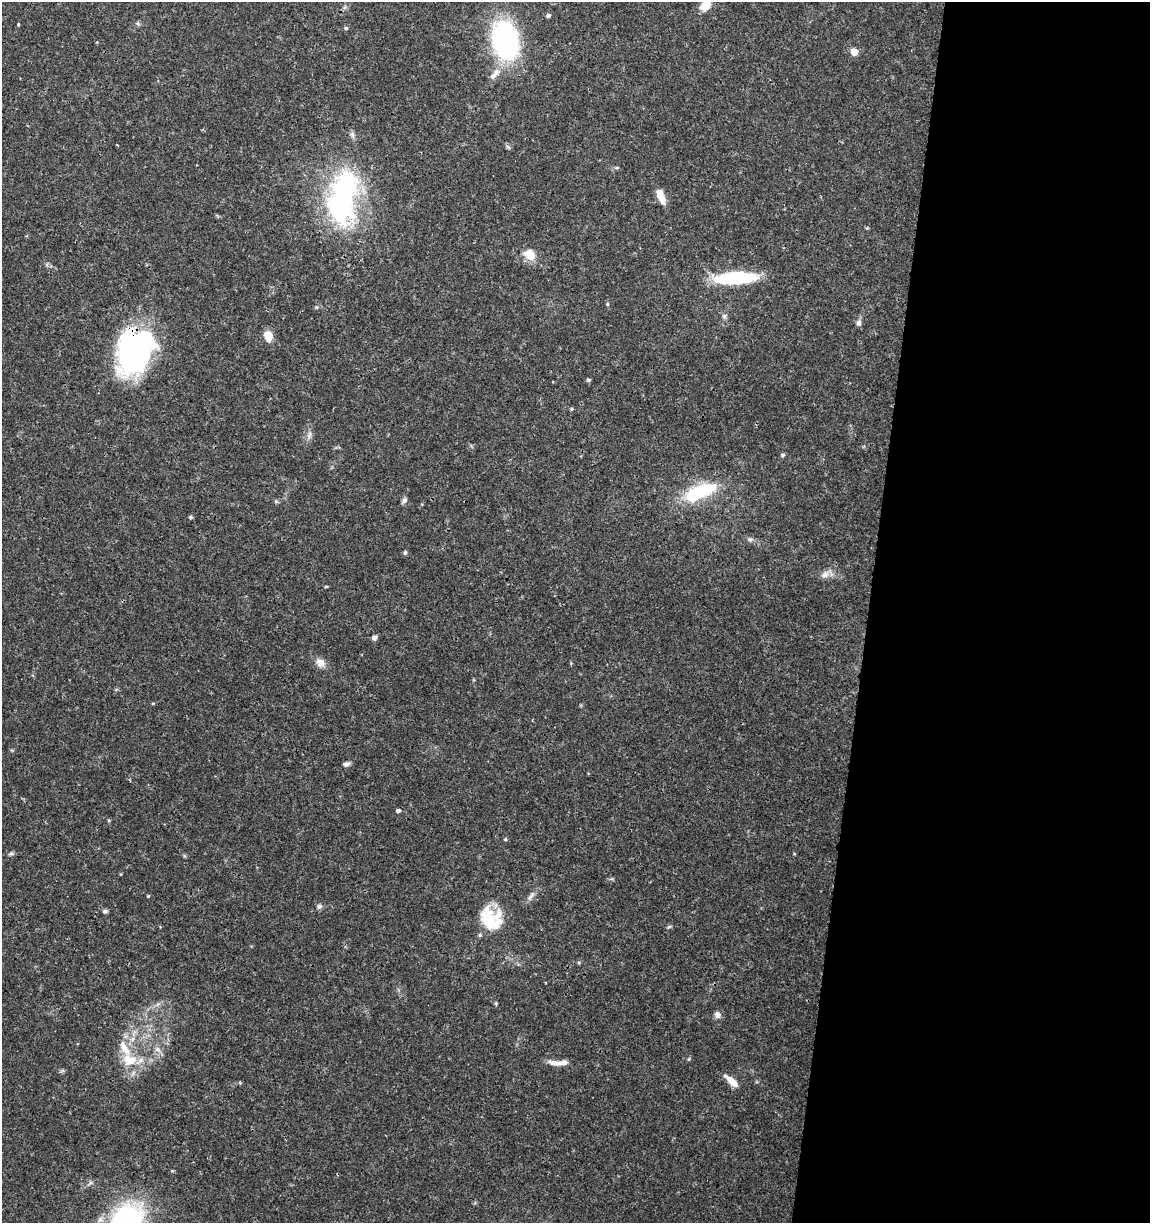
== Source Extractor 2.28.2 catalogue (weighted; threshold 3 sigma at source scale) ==
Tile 12 of 4 x 4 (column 4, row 3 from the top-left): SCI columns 3672-4819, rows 1232-2452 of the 5104 x 4898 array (HDU 1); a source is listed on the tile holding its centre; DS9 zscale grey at full resolution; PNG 1152 x 1225 px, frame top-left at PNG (2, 2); no overlay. Shown black and unused: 25% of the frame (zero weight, under 3 of 4 exposures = <1% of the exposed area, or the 3 px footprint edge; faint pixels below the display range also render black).
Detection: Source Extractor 2.28.2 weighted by HDU 2 'WHT'; one run over the whole footprint, this tile lists its part. Background 0.0341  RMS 0.0023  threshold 0.0101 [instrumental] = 3 sigma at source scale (4.5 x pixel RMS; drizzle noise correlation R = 1.50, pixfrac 1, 0.0396/0.0396 arcsec/px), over >= 5 px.
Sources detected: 57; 3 inside a brighter listed object's ellipse — not listed separately; the other 54 listed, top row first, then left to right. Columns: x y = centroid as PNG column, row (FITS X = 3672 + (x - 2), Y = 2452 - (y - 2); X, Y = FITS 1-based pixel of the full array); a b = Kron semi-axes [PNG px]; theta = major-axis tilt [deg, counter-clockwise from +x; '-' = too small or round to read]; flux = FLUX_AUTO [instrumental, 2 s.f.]
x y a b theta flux
705 6 12 8 35 3.3
548 15 5 4 - 0.65
346 28 5 4 - 0.38
505 40 29 19 -77 52
854 52 5 5 - 4.7
495 74 20 8 46 2.2
117 145 3 2 - 0.18
508 147 8 4 -36 0.41
661 196 17 7 -68 3.1
343 198 67 31 80 46
867 228 5 4 - 0.24
529 255 15 12 -45 3.2
735 278 38 10 3 22
607 304 5 4 - 0.25
316 307 5 4 - 0.3
724 316 6 6 - 0.53
859 323 8 6 -87 0.88
268 336 11 8 -67 2.7
134 352 45 32 65 56
588 380 4 4 - 0.45
572 409 5 4 - 0.28
309 435 11 5 72 0.84
782 455 6 5 - 0.38
701 491 36 14 18 14
276 501 6 4 -1 0.33
404 501 9 5 57 0.68
191 517 4 4 - 0.4
750 539 7 7 - 0.6
405 553 6 5 - 0.37
825 574 12 8 37 1.4
326 586 4 3 - 0.24
374 638 6 5 - 0.83
320 663 12 10 -38 1.7
153 703 5 3 - 0.22
347 764 9 5 16 0.76
398 811 5 4 - 0.66
109 820 5 3 - 0.2
505 839 5 4 - 0.27
11 854 8 4 8 0.44
148 896 4 4 - 0.22
531 896 16 5 56 1.1
319 906 8 6 55 0.58
105 911 8 5 10 0.44
491 919 30 25 -48 9.8
669 927 7 3 37 0.29
496 1003 5 4 - 0.25
718 1015 8 7 - 1.1
132 1039 8 6 46 0.9
157 1049 9 7 -31 1
689 1059 5 4 - 0.26
129 1060 22 16 -10 5.8
557 1063 26 6 0 2.3
731 1081 17 6 -41 2.8
128 1217 43 33 27 27
Overlapping masked pixels (flux is a lower limit): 2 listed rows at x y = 134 352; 128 1217
Isophote crosses this tile's border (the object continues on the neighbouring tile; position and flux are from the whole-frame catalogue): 2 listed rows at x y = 705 6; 128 1217
Unlisted compact peaks at least as high as the median listed source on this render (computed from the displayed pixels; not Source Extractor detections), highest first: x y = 18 24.